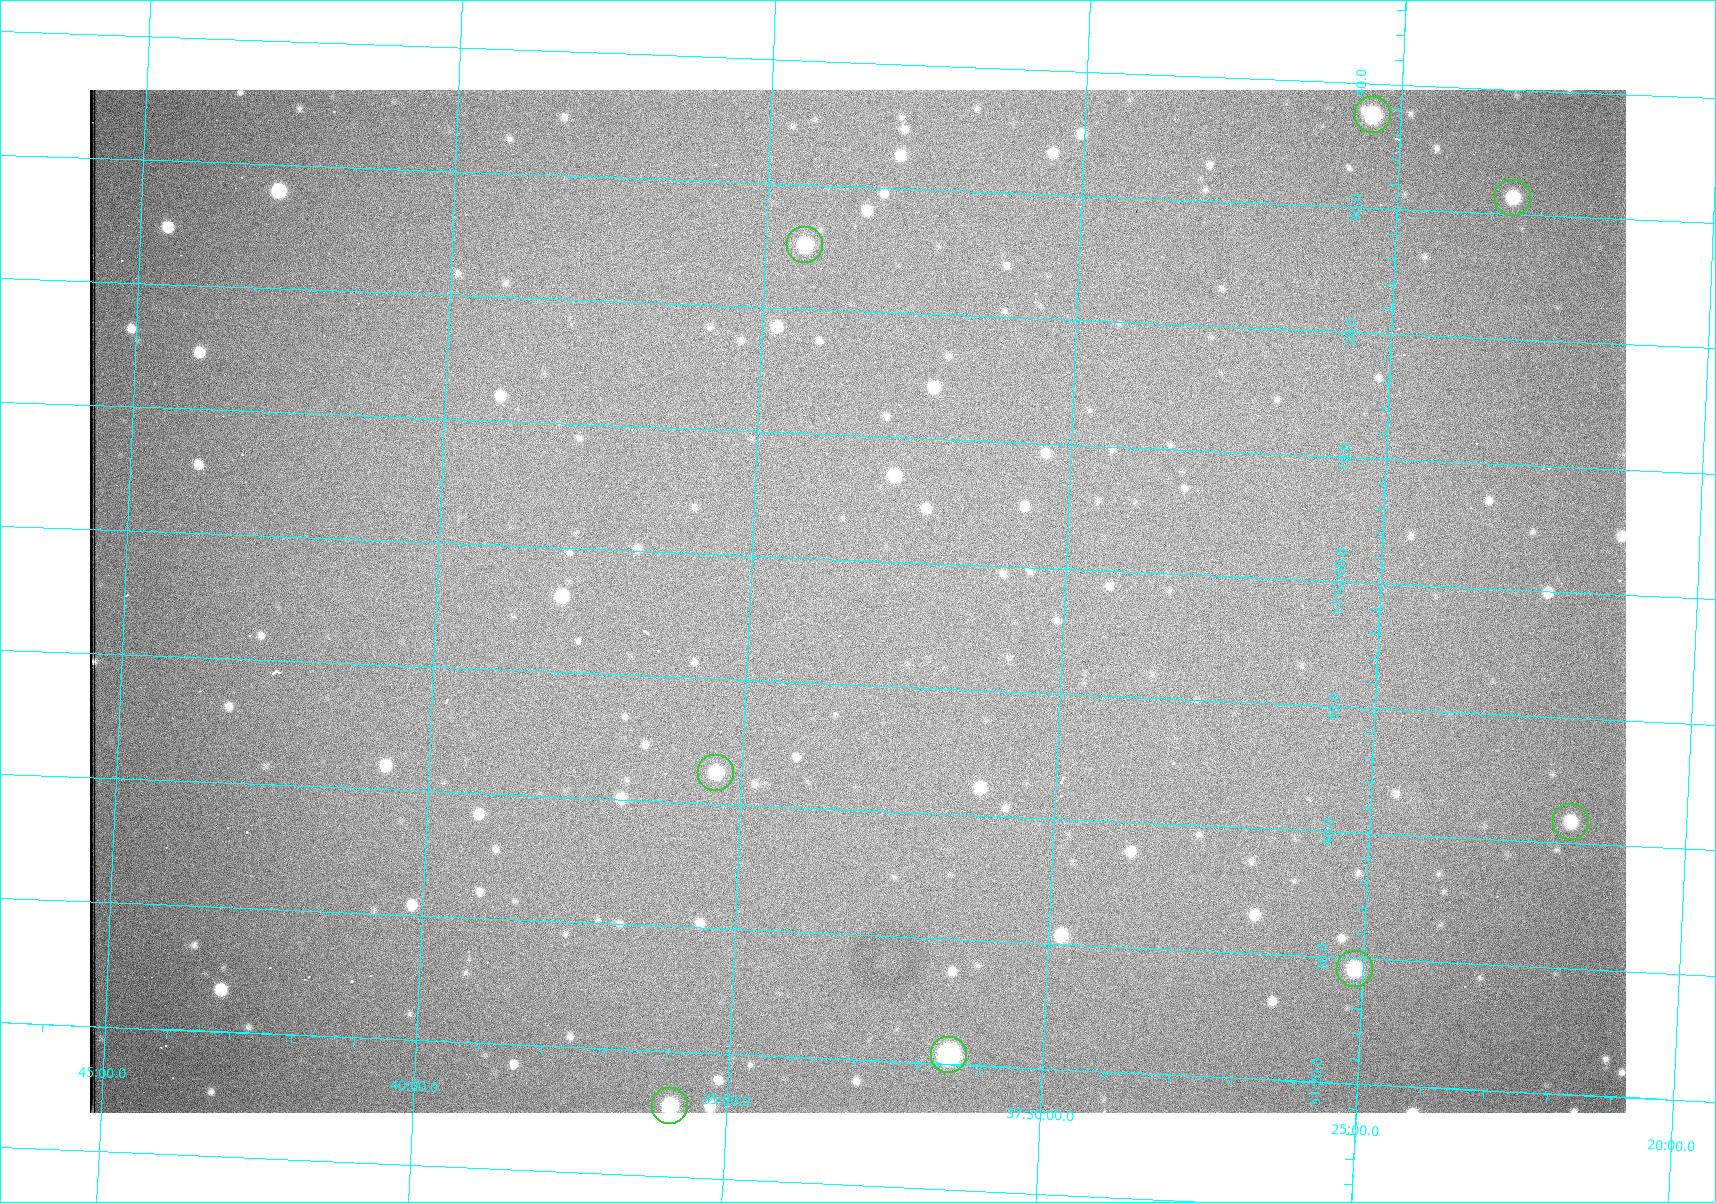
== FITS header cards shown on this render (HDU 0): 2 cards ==
NAXIS1  =                 1536 /fastest changing axis
NAXIS2  =                 1023 /next to fastest changing axis

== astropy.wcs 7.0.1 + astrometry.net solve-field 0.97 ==
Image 1536 x 1023 px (HDU 0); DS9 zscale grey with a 90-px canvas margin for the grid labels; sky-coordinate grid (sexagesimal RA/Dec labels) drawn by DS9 from the SOLVED WCS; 8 Tycho-2 reference stars matched to detected sources circled (green)
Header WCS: RA---TAN/DEC--TAN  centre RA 17:51:57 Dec +37:33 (267.99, +37.55 deg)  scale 0.959 arcsec/px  FOV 24.5' x 16.3'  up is +87 deg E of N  parity flipped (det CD > 0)
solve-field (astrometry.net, Tycho-2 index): VERIFIED the header's WCS against the Tycho-2 star catalogue (8 matches, 0 conflicts) and refined it, rather than solving blind
Solved WCS: RA---TAN-SIP/DEC--TAN-SIP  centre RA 17:51:57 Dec +37:33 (267.99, +37.55 deg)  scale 0.956 arcsec/px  FOV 24.5' x 16.3'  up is +87 deg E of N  parity flipped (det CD > 0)
The solver's refit moves the header's centre by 1.1 arcsec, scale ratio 0.9969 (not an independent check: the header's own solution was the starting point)
Tycho-2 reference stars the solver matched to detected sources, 8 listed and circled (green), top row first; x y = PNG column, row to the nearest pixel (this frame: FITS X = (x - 90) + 1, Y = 1023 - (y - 90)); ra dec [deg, ICRS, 3 dp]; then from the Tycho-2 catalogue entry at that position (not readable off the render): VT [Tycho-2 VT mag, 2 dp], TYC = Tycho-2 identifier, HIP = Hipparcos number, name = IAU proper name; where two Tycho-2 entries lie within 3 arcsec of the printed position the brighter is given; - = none
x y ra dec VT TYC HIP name
1373 115 268.156 +37.424 11.25 2620-712-1 - -
1513 198 268.131 +37.386 12.62 2620-526-1 - -
805 245 268.105 +37.573 11.82 3089-995-1 - -
716 773 267.927 +37.590 11.84 3089-1137-1 - -
1571 822 267.924 +37.364 11.94 2620-391-1 - -
1355 969 267.871 +37.419 11.35 2620-812-1 - -
949 1055 267.836 +37.525 9.96 3089-889-1 - -
670 1106 267.815 +37.598 11.54 3089-1081-1 - -